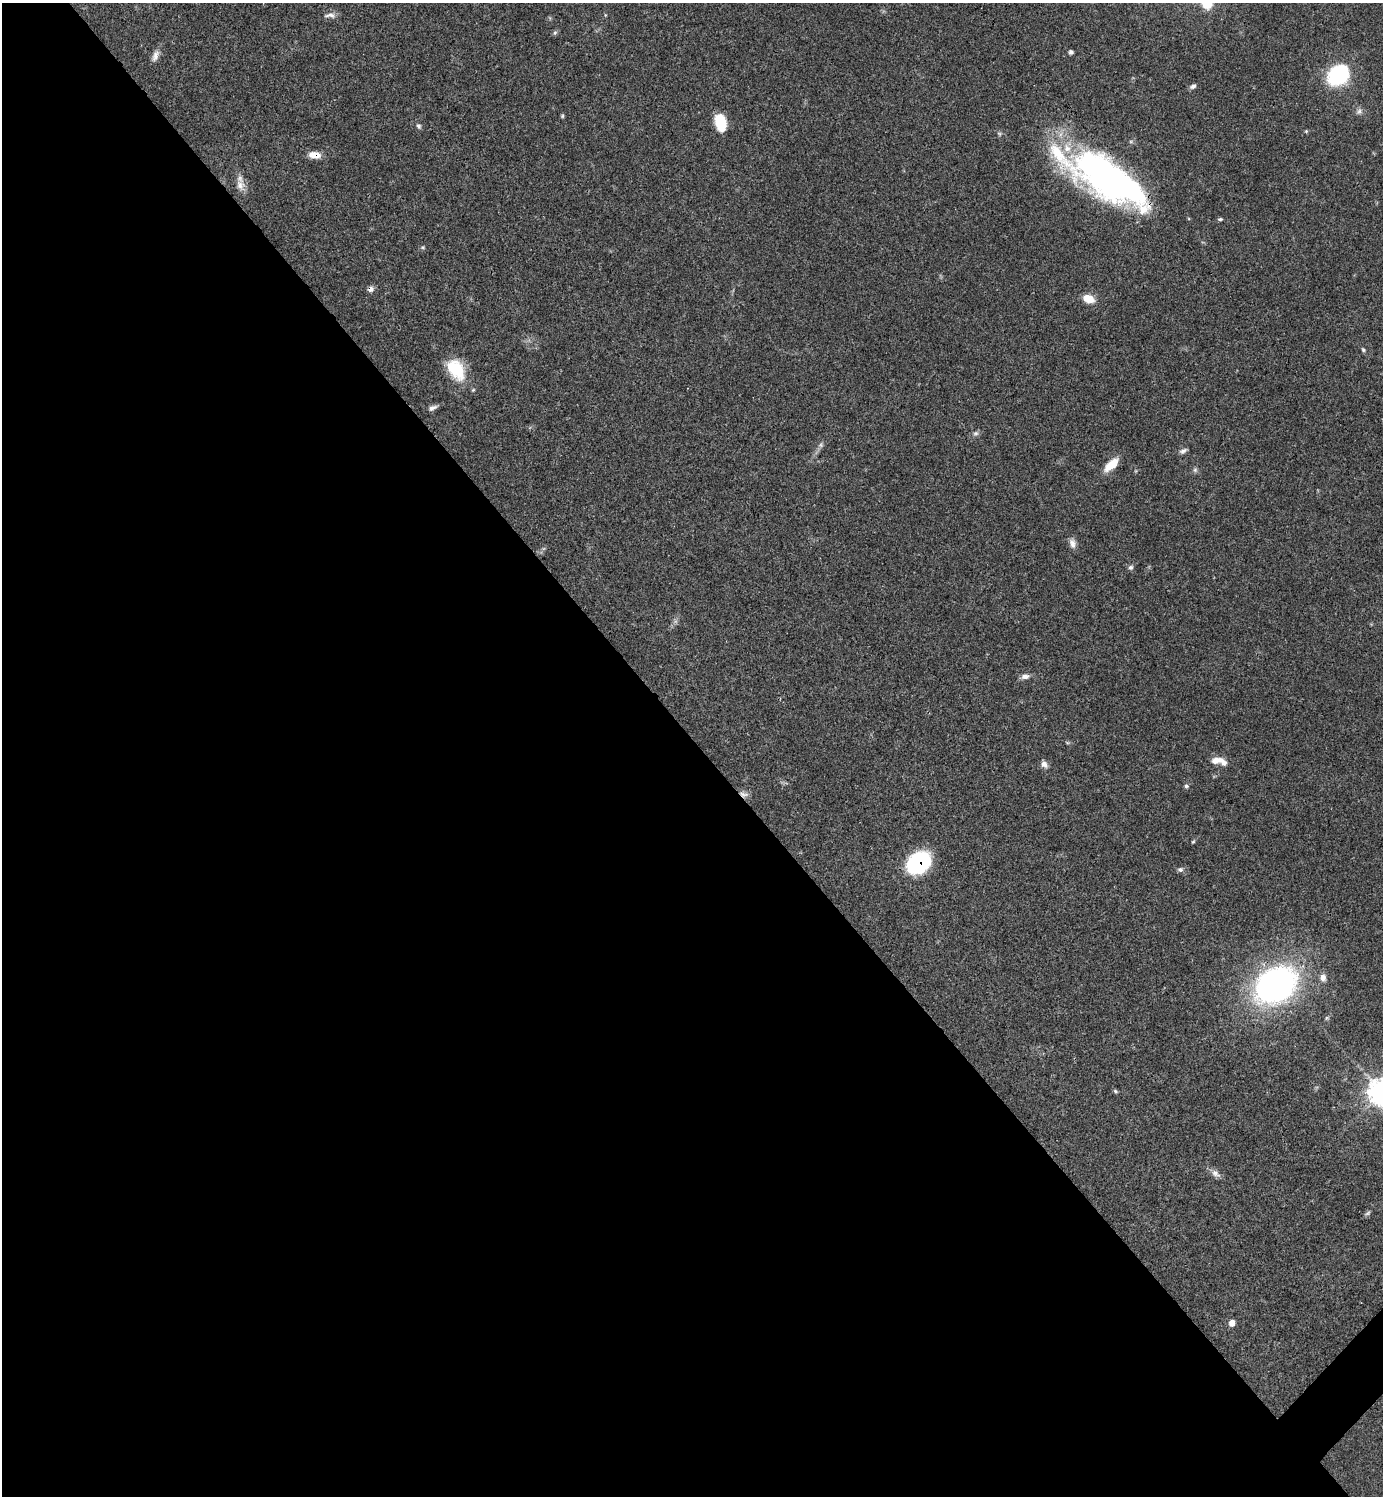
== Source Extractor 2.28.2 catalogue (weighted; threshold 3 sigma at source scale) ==
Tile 9 of 4 x 4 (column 1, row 3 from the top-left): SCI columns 299-1679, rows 1495-2988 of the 5981 x 5982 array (HDU 1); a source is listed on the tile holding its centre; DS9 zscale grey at full resolution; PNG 1385 x 1498 px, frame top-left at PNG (2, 3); no overlay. Shown black and unused: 51% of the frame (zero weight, under 3 of 4 exposures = <1% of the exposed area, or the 3 px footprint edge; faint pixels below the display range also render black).
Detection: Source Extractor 2.28.2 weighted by HDU 2 'WHT'; one run over the whole footprint, this tile lists its part. Background 0.0392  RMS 0.0027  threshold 0.012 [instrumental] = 3 sigma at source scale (4.5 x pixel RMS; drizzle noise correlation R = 1.50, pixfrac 1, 0.05/0.05 arcsec/px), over >= 5 px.
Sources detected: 49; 1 too faint to see at this stretch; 2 inside a brighter object's white glare — not listed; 3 inside a brighter listed object's ellipse — not listed separately; the other 43 listed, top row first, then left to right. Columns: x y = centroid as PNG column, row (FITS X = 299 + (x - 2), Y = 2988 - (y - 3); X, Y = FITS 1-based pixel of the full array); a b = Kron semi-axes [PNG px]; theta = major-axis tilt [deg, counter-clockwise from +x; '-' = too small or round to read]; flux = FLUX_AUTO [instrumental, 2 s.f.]
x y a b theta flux
1207 3 17 13 -47 5.9
330 15 16 6 0 1.3
555 33 7 5 68 0.5
1071 52 4 4 - 0.66
155 56 17 8 71 1.6
1339 75 16 12 44 33
1193 86 7 5 31 0.83
1359 111 9 7 66 0.94
562 116 5 5 - 0.35
720 122 15 10 -76 9.2
419 126 9 6 -63 0.66
1306 131 5 5 - 0.31
314 155 12 7 -4 3.3
1105 177 77 27 -42 77
240 185 16 12 -61 2.5
1220 219 6 4 1 0.41
423 247 5 5 - 0.36
371 289 8 7 - 1.1
1088 299 14 9 -17 3.5
1363 350 7 5 -51 0.46
456 369 27 17 -56 11
433 408 13 6 22 1.1
976 433 8 6 28 0.74
1183 451 10 6 26 0.84
1111 465 21 9 42 4.3
1195 470 6 6 - 0.61
1072 543 13 8 -76 1.5
1131 567 7 6 - 0.65
1025 676 10 7 7 1.4
1216 760 14 7 9 2.6
1044 764 9 7 -43 1.3
1186 786 5 5 - 0.53
744 794 14 6 -13 1.3
1193 842 6 4 52 0.33
918 863 19 15 39 32
1180 869 8 6 12 0.73
1323 977 9 7 83 1.5
1275 985 34 26 32 110
1115 1091 7 4 -28 0.43
1382 1092 10 10 - 240
1216 1174 15 8 -36 1.5
1368 1213 8 5 28 0.53
1232 1323 7 6 - 1.9
Overlapping masked pixels (flux is a lower limit): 5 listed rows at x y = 314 155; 1105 177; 371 289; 744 794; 918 863
Isophote crosses this tile's border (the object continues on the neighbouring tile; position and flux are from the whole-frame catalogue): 2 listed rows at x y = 1207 3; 1382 1092